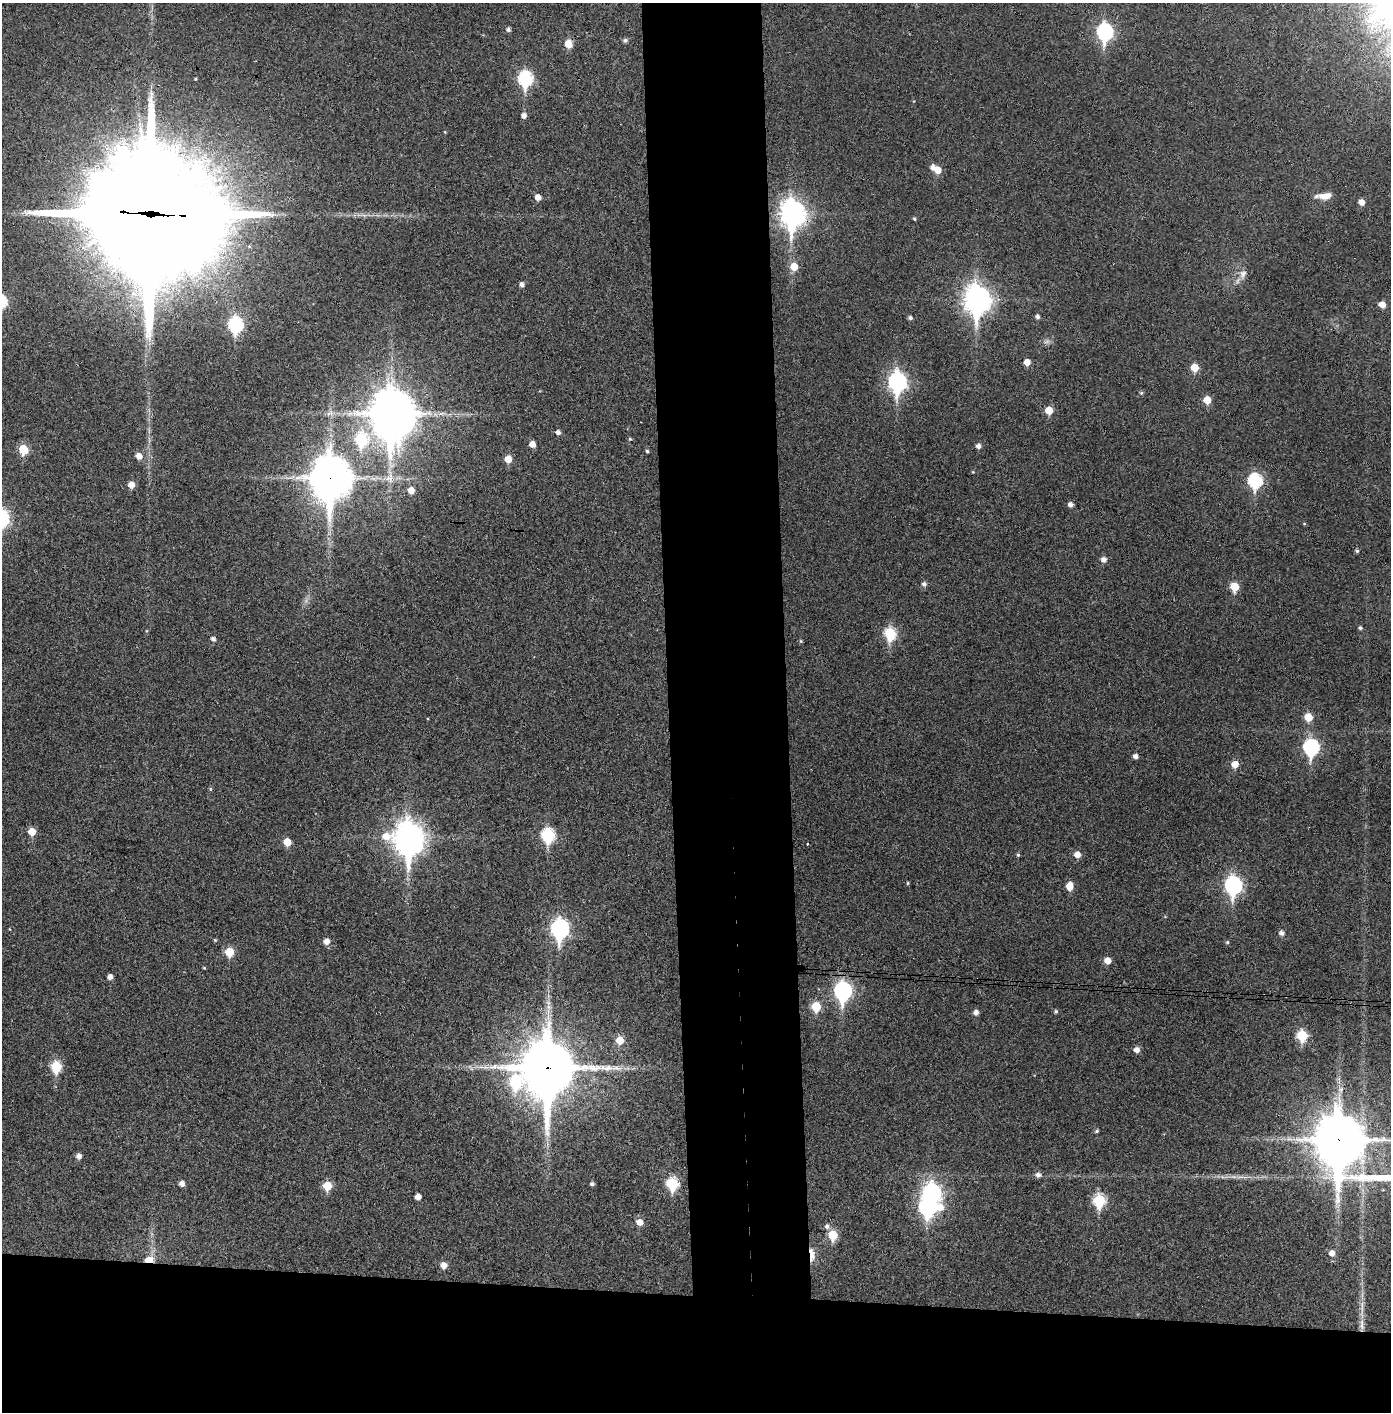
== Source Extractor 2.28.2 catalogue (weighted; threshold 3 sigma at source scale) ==
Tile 8 of 3 x 3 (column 2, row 3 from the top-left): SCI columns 1469-2857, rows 5-1414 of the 4323 x 4241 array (HDU 1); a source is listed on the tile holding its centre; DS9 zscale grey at full resolution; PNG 1393 x 1414 px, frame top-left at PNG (2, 3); no overlay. Shown black and unused: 16% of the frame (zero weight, under 3 of 4 exposures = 6% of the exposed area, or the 3 px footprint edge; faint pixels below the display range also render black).
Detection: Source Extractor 2.28.2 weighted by HDU 2 'WHT'; one run over the whole footprint, this tile lists its part. Background 0.0472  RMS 0.0056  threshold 0.0254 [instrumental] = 3 sigma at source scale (4.5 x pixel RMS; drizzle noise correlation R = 1.50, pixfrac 1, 0.05/0.05 arcsec/px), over >= 5 px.
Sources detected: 112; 3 inside a brighter object's white glare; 1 cosmic-ray / hot-pixel residue — not listed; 1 inside a brighter listed object's ellipse — not listed separately; the other 107 listed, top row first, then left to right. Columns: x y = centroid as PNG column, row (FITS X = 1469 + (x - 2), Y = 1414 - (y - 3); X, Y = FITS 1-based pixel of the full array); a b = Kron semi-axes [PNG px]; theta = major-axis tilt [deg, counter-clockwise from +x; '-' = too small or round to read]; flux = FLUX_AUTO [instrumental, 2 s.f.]
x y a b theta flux
508 30 5 5 - 1.3
1105 32 9 7 -87 120
625 40 5 5 - 1.2
568 44 7 6 - 7.7
525 79 8 7 - 72
524 115 5 5 - 2.3
445 132 5 3 - 0.42
938 170 6 6 - 6.2
1325 196 18 7 4 5.9
538 197 6 5 - 3.5
1362 202 5 5 - 3.9
150 214 46 41 -14 20000
792 214 12 9 -86 410
914 219 4 3 - 0.69
794 266 7 7 - 7.4
1243 274 13 9 68 3.8
522 284 5 4 - 2
977 299 11 9 -86 560
1382 305 5 5 - 5
1037 316 5 4 - 1.6
910 318 5 4 - 1.5
235 325 8 7 - 75
1047 342 9 3 21 1.1
1027 362 5 5 - 4.8
1194 367 6 6 - 9.1
897 382 9 7 -87 190
1141 393 5 4 - 0.77
1207 400 5 5 - 9.6
1049 410 5 5 - 9.3
391 413 18 12 88 1700
558 432 5 5 - 2
361 439 8 7 - 39
630 439 4 4 - 0.65
532 444 5 5 - 4.3
978 446 5 5 - 2.2
23 449 6 6 - 18
647 451 4 4 - 0.79
139 456 6 6 - 4.1
508 459 6 6 - 6.4
330 478 16 13 -89 1500
390 478 14 11 86 5.4
1255 480 8 7 - 70
131 485 6 6 - 4.6
411 490 5 5 - 4.5
1070 504 5 5 - 2.2
1304 524 5 3 - 0.54
1357 551 4 4 - 1.1
1104 559 6 6 - 2.6
924 584 6 6 - 1.6
1234 587 6 5 - 14
1360 628 4 4 - 0.99
890 634 7 6 - 39
213 639 5 4 - 1.8
801 641 5 5 - 0.65
1308 717 6 5 - 12
1311 747 8 7 - 96
1135 756 5 4 - 2.3
1235 764 6 5 - 6.6
210 789 5 3 - 0.66
32 831 6 6 - 7.8
548 835 8 7 - 59
409 837 13 12 - 680
287 842 5 5 - 9.2
1077 854 6 6 - 4.3
1018 855 5 4 - 0.8
908 883 4 3 - 0.6
1233 885 9 7 87 140
1070 886 7 6 - 7.6
560 929 9 7 -90 170
1282 933 6 5 - 2.1
215 940 5 3 - 0.52
326 941 7 6 - 3.3
1227 942 5 4 - 0.72
229 952 6 6 - 14
1107 960 5 5 - 5.3
204 968 5 3 - 0.44
110 977 5 5 - 2.6
843 991 9 7 -89 150
816 1006 6 6 - 17
1056 1011 5 5 - 0.91
976 1012 5 5 - 2.4
1302 1035 6 6 - 28
620 1040 6 6 - 7.7
1137 1050 6 5 - 3
56 1067 7 6 - 26
548 1068 21 18 -89 2600
515 1083 14 10 -79 35
1097 1131 5 4 - 0.94
1339 1140 27 19 -48 2200
79 1156 5 5 - 2.7
1038 1175 6 5 - 2.3
182 1184 5 5 - 2.6
592 1184 5 4 - 1.3
672 1184 7 6 - 37
327 1186 6 6 - 15
931 1192 8 8 - 180
418 1197 5 4 - 3.5
1099 1200 7 6 - 43
927 1207 9 7 -82 130
639 1222 6 6 - 4.6
827 1226 7 6 - 1.8
833 1235 6 6 - 20
1332 1253 6 6 - 3.3
812 1255 18 6 -86 5.2
149 1260 8 5 8 6.3
444 1265 6 6 - 4.4
1362 1324 19 5 -86 4.4
Overlapping masked pixels (flux is a lower limit): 7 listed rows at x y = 150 214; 792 214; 330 478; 548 1068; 1339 1140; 812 1255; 149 1260
Isophote crosses this tile's border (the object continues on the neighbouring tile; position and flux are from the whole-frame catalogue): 1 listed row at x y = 1339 1140